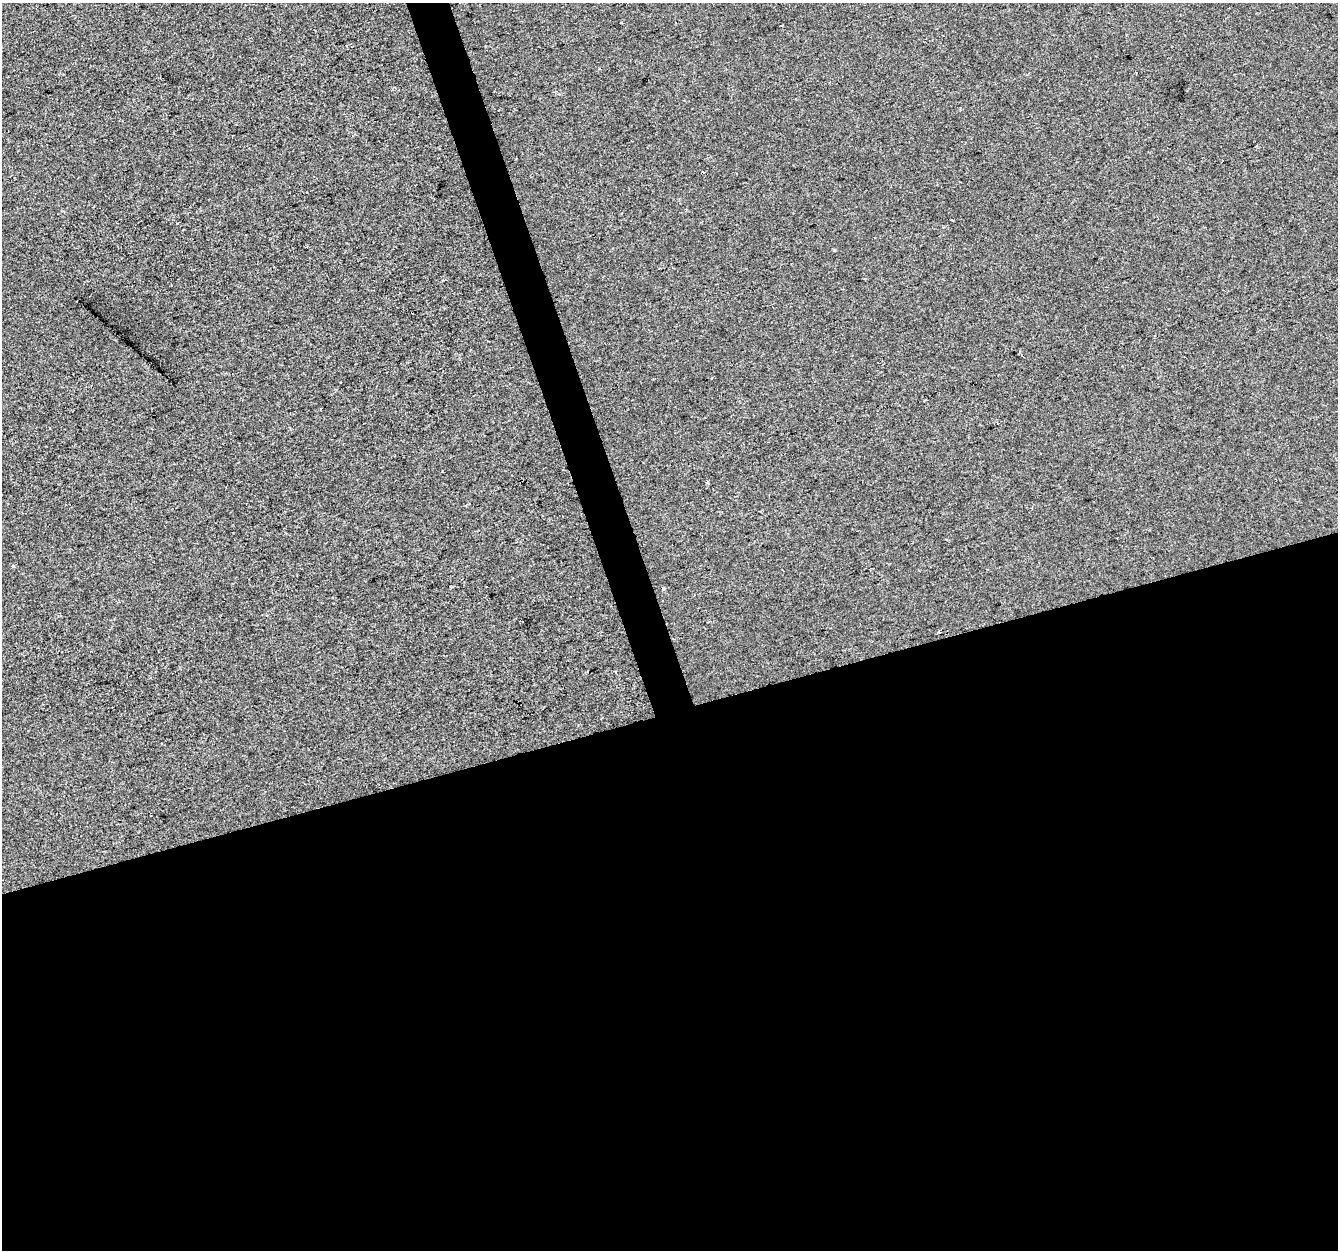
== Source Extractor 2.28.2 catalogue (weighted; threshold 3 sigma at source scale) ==
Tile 15 of 4 x 4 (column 3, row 4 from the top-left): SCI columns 2673-4008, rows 114-1361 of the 5344 x 5163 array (HDU 1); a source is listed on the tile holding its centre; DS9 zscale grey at full resolution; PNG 1340 x 1252 px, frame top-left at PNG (2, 3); no overlay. Shown black and unused: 45% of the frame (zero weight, under 2 of 3 exposures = <1% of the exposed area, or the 3 px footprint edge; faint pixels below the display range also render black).
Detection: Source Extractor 2.28.2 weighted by HDU 2 'WHT'; one run over the whole footprint, this tile lists its part. Background 1.29e-04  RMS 0.0056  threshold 0.0253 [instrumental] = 3 sigma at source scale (4.5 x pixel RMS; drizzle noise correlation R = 1.50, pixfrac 1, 0.0396/0.0396 arcsec/px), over >= 5 px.
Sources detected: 9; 4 cosmic-ray / hot-pixel residue — not listed; the other 5 listed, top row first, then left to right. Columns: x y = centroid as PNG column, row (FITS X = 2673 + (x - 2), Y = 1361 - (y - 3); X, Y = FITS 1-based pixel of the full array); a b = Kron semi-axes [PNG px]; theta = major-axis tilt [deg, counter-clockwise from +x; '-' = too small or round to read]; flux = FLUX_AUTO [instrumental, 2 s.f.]
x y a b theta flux
781 26 3 2 - 0.68
1136 72 3 3 - 1.6
707 483 4 3 - 1.3
13 566 4 3 - 0.87
939 632 3 2 - 0.91